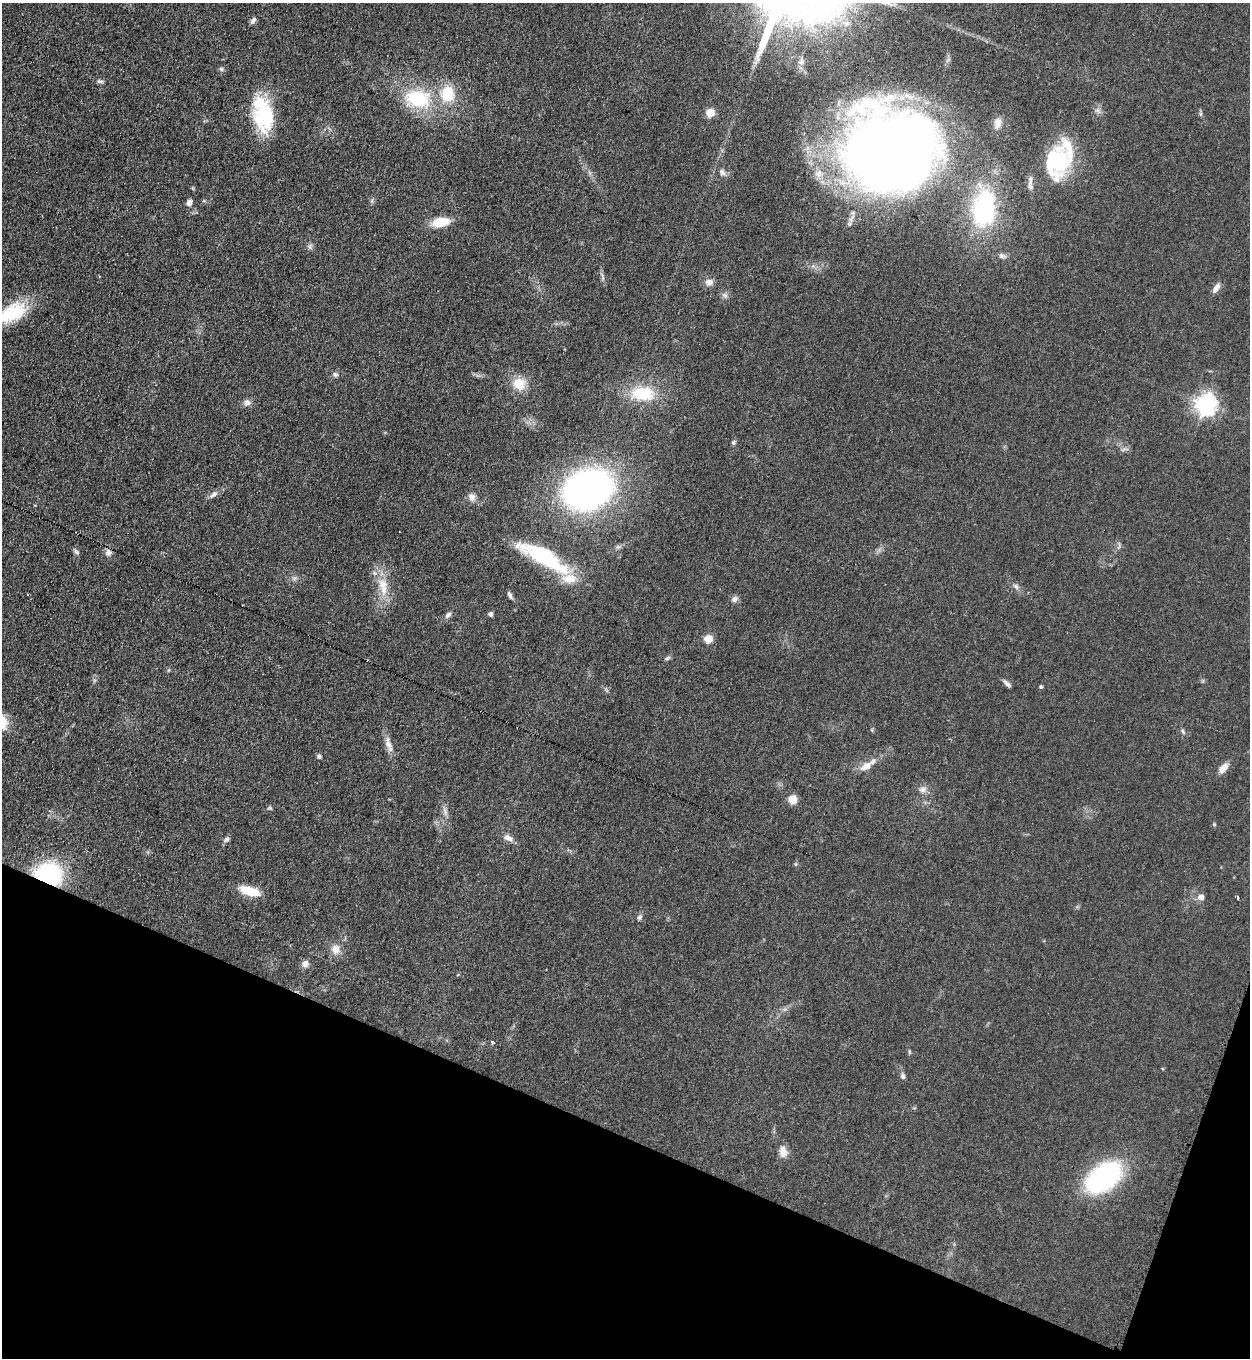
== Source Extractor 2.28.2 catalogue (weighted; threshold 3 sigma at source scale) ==
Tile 15 of 4 x 4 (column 3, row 4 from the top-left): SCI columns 2855-4102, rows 41-1396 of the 5579 x 5500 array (HDU 1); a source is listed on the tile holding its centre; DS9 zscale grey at full resolution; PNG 1252 x 1360 px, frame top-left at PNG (2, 3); no overlay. Shown black and unused: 18% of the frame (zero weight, under 3 of 4 exposures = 7% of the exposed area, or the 3 px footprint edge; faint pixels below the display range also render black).
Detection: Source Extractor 2.28.2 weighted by HDU 2 'WHT'; one run over the whole footprint, this tile lists its part. Background 0.05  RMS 0.0071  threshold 0.0321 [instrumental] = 3 sigma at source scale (4.5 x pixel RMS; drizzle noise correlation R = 1.50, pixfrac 1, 0.05/0.05 arcsec/px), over >= 5 px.
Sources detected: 72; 3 inside a brighter object's white glare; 1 cosmic-ray / hot-pixel residue — not listed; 4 inside a brighter listed object's ellipse — not listed separately; the other 64 listed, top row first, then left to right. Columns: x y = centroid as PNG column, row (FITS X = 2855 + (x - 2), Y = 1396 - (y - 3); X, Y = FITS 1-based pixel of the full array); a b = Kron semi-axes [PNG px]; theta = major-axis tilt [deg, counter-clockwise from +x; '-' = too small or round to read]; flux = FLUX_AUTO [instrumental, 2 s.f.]
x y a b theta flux
253 21 9 6 48 2
221 69 6 5 - 1.3
100 81 10 4 0 1.5
447 94 19 16 -90 21
418 99 28 20 -11 42
710 113 5 5 - 20
266 117 38 23 -64 36
998 123 13 9 82 5.3
890 152 73 68 9 920
1052 158 52 23 78 39
722 173 9 7 -66 2.4
189 202 8 6 58 2.7
984 208 40 24 82 85
441 222 20 10 10 15
310 246 7 4 72 1.5
1002 256 7 6 - 1.8
709 282 11 9 9 3.8
1216 288 13 6 63 3.7
725 296 8 6 -18 2
12 313 35 19 29 35
335 375 7 6 - 1.6
519 383 16 15 - 12
643 394 31 18 -2 27
247 403 10 8 -11 2.9
1206 405 8 7 - 410
733 443 7 5 89 1.2
588 489 48 36 20 250
214 494 12 6 28 3
472 497 9 9 - 4.2
76 552 9 5 -45 1.6
108 552 10 7 -65 2.9
543 557 63 17 -29 62
383 584 15 12 -58 9.4
1016 586 9 5 -45 2.2
510 595 9 4 -67 2.1
734 599 9 7 65 2.4
490 614 5 4 - 2
448 615 9 6 44 2.3
708 639 5 5 - 22
667 658 7 5 32 1.2
1007 684 13 4 -42 2.4
1041 687 4 4 - 1.1
1183 731 8 4 -81 1.2
388 744 18 7 -75 5.4
319 756 5 5 - 1.6
866 766 13 8 33 7.6
1223 768 13 7 48 5.7
923 789 10 7 12 3.5
793 799 9 9 - 6.8
270 808 6 4 -42 0.98
508 838 13 7 -28 3.9
227 839 8 6 54 2
48 875 20 17 -9 91
250 891 24 9 -17 16
1201 897 8 7 - 3.7
1237 897 4 3 - 2.1
640 917 8 5 40 1.6
336 949 14 11 -89 6
305 964 8 7 - 3.5
493 1042 3 3 - 1.8
909 1051 6 3 -72 0.89
903 1076 8 6 -71 1.9
783 1151 17 10 -78 5.4
1103 1177 30 17 38 130
Overlapping masked pixels (flux is a lower limit): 1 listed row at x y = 48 875
Isophote crosses this tile's border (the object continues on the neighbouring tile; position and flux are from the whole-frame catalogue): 1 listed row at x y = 12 313